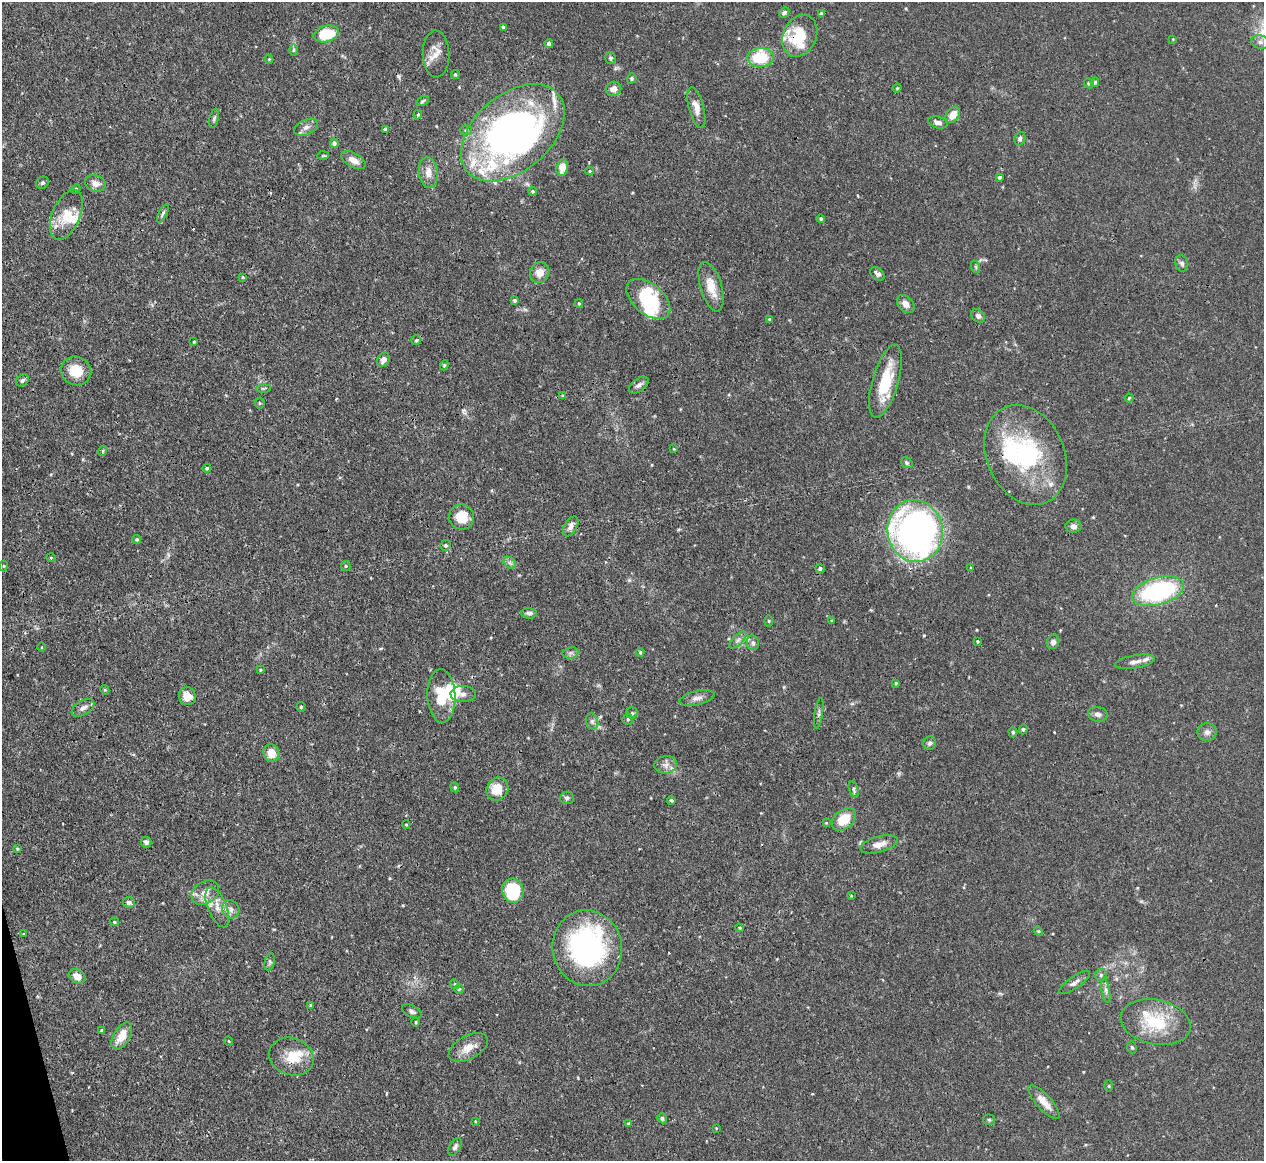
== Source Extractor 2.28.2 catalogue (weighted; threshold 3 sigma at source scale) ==
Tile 7 of 4 x 4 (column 3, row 2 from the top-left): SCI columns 2535-3796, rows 2466-3624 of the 5067 x 5049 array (HDU 1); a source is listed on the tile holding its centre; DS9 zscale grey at full resolution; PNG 1266 x 1163 px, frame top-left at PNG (2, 2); each listed source drawn as its Kron ellipse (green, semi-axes under 4 px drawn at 4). Shown black and unused: <1% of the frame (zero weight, under 3 of 4 exposures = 1% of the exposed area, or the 3 px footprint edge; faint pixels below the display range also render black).
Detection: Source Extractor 2.28.2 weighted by HDU 2 'WHT'; one run over the whole footprint, this tile lists its part. Background 0.0736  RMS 0.0041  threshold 0.0184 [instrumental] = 3 sigma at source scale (4.5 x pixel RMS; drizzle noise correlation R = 1.50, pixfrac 1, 0.05/0.05 arcsec/px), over >= 5 px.
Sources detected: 185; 2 inside a brighter object's white glare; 2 cosmic-ray / hot-pixel residue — neither listed nor drawn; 17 inside a brighter listed object's ellipse — not listed separately; the other 164 listed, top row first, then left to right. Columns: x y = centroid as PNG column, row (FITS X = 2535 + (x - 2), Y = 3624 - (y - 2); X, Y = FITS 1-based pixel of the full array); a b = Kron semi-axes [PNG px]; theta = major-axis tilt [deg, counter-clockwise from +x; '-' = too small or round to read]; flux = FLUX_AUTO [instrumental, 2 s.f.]
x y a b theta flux
784 13 6 4 47 1
821 14 4 3 - 0.96
503 27 4 4 - 0.61
326 34 13 8 15 15
800 36 22 16 64 17
1173 39 3 2 - 0.28
1260 42 9 6 -18 1.8
549 44 4 4 - 1.6
293 50 6 4 89 0.61
436 54 23 13 -88 4.7
610 58 6 5 - 0.77
761 58 13 9 2 16
269 59 4 4 - 0.38
455 74 4 4 - 0.56
632 78 5 4 - 0.65
1095 82 5 4 - 0.69
1089 83 5 4 - 0.59
897 88 4 4 - 0.44
614 89 8 7 - 2.8
422 101 7 4 28 0.62
696 108 21 7 -75 3.8
418 115 4 3 - 0.5
953 115 8 6 54 4.7
214 118 10 4 76 0.87
938 122 10 6 -15 2
306 127 13 7 24 2
385 129 4 4 - 0.65
466 130 6 5 - 0.71
513 133 60 38 41 190
1020 139 7 5 70 1.1
334 143 5 4 - 1.1
323 156 6 4 3 0.49
353 160 13 7 -29 3.1
562 167 8 6 79 4.3
590 171 4 4 - 0.43
428 173 15 9 -83 3.7
1000 177 3 3 - 0.81
42 183 6 5 - 0.78
95 183 10 8 -19 3
76 189 5 4 - 0.45
533 191 4 4 - 0.53
163 214 10 4 63 0.89
66 215 26 14 67 8.4
821 219 4 4 - 0.63
1182 263 8 6 -76 1.2
976 267 6 4 -72 0.5
540 273 10 9 - 4.1
878 274 8 5 -38 1.3
243 277 3 3 - 0.37
711 287 26 10 -73 7.2
648 299 25 15 -40 22
515 300 4 4 - 0.79
579 303 4 4 - 0.42
906 304 10 7 -48 2.8
978 316 7 6 - 1.3
769 319 3 3 - 0.48
416 340 5 5 - 0.7
194 342 4 3 - 0.31
383 360 7 6 - 2.5
444 365 5 4 - 0.55
76 371 15 14 - 8.4
22 380 7 5 35 0.97
885 381 38 13 74 16
639 385 11 6 35 1.6
264 388 7 4 0 0.57
563 396 4 4 - 0.51
1129 398 4 3 - 0.43
260 403 5 5 - 0.49
674 449 4 3 - 0.31
103 451 5 4 - 0.44
1026 455 52 39 -66 50
907 463 6 5 - 0.71
207 468 4 4 - 0.63
462 517 12 12 - 7.4
571 526 11 6 59 1.9
1074 526 8 6 -1 2
915 531 31 27 -81 190
137 539 4 4 - 0.61
446 545 5 5 - 0.85
51 558 5 3 - 0.35
510 563 7 5 -44 1
4 566 5 3 - 0.38
346 566 5 5 - 0.5
820 568 5 4 - 1
971 568 4 3 - 0.46
1158 591 27 13 15 54
529 613 7 5 -4 1.2
769 621 5 3 - 0.46
831 621 4 3 - 0.41
738 640 11 5 45 1.3
977 641 4 3 - 0.46
1053 642 7 6 - 1.5
753 643 7 6 - 1.3
42 647 4 3 - 0.35
640 652 4 3 - 0.6
570 653 8 5 11 1.1
1135 662 20 6 10 2.7
260 670 4 3 - 0.41
896 683 3 3 - 0.48
105 690 5 3 - 0.38
463 694 13 8 -1 2.1
187 696 9 8 - 4.9
441 696 27 14 -87 12
697 698 18 7 13 2.3
301 707 5 4 - 0.55
83 708 12 7 32 2.1
632 713 6 5 - 0.68
819 713 15 3 81 1.1
1098 714 10 7 -11 1.9
628 719 5 5 - 0.56
592 721 8 6 -76 1.2
1023 729 5 4 - 0.58
1013 732 5 4 - 0.68
1207 732 9 9 - 1.9
930 743 6 6 - 0.99
271 753 9 8 - 5.6
666 765 11 8 6 2.4
455 787 5 4 - 0.59
497 789 12 10 52 7.7
854 790 8 4 -71 0.84
567 798 7 6 - 0.97
671 800 4 4 - 0.68
844 819 14 9 40 9.5
826 823 4 4 - 0.35
406 825 4 3 - 0.34
146 842 5 5 - 1.1
879 844 19 8 15 3.9
17 849 4 3 - 0.5
513 891 12 10 -76 24
205 893 15 11 31 3.8
851 896 4 3 - 0.3
129 903 6 5 - 1.2
217 907 21 9 -68 4.8
231 909 9 8 - 2.1
114 922 4 3 - 0.52
739 928 4 3 - 0.46
1038 931 5 3 - 0.38
24 934 4 3 - 0.39
587 948 38 34 -79 85
270 962 9 5 78 0.86
1101 975 6 6 - 0.83
77 976 8 6 -32 3.1
1074 983 18 6 35 2.1
455 984 5 4 - 0.51
459 989 4 4 - 0.53
1106 990 13 4 -80 1.3
311 1005 4 4 - 0.57
412 1011 11 5 -28 1.4
416 1022 5 3 - 0.37
1156 1022 35 22 -12 19
102 1030 3 3 - 0.59
122 1036 15 8 59 6.2
229 1041 4 3 - 0.3
1132 1047 6 4 -67 0.6
468 1048 21 11 29 5.4
291 1057 23 18 -19 9.9
1109 1086 6 4 90 0.42
1044 1102 22 7 -48 4.9
662 1118 5 4 - 0.79
989 1120 6 5 - 0.59
475 1121 4 3 - 0.33
629 1124 4 4 - 0.79
716 1128 3 2 - 0.3
455 1147 10 5 61 1.2
Overlapping masked pixels (flux is a lower limit): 3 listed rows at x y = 800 36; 513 133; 187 696